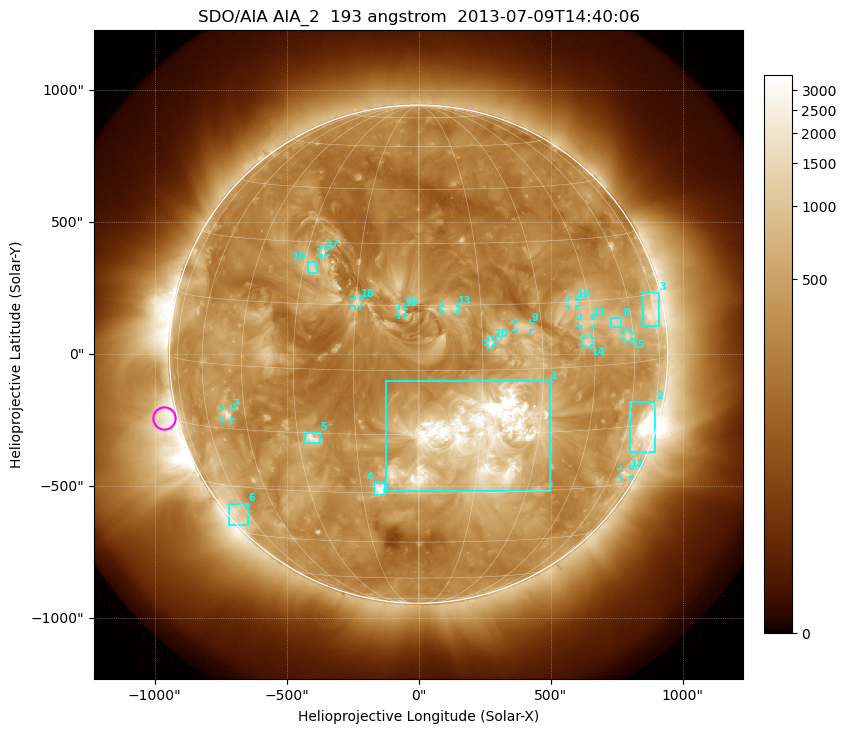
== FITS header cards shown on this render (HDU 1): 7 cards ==
TELESCOP= 'SDO/AIA'
INSTRUME= 'AIA_2'
WAVELNTH=                  193
WAVEUNIT= 'angstrom'
DATE-OBS= '2013-07-09T14:40:06.84'
CTYPE1  = 'HPLN-TAN'
CTYPE2  = 'HPLT-TAN'

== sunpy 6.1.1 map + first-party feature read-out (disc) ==
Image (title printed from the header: SDO/AIA AIA_2  193 angstrom  2013-07-09T14:40:06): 1024 x 1024 px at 2.4 arcsec/px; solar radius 944 arcsec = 393 px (full disc in frame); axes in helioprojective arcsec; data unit not stated in the header (colour bar unlabelled)
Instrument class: DISC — disc imager (sunpy class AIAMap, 193 A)
Bright regions (active regions / flare kernels): reference = the median radial profile (limb darkening/brightening removed); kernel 9 px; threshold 5 sigma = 704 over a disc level ~318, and >= 1.15x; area >= 12 px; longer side >= 9 px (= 22 arcsec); searched inside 0.97 R_sun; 21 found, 20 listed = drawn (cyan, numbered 1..; 12 of them under ~33 arcsec drawn as corner ticks so the feature stays visible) (cap 20 boxes per figure: the strongest are kept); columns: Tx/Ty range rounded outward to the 5 arcsec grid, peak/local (2 s.f.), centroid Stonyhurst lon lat
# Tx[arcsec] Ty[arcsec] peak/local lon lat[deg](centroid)
1 -125..500 -520..-100 18 +14 -16
2 800..900 -375..-180 18 +69 -16
3 850..910 105..235 5.9 +72 +11
4 -170..-125 -535..-485 8.8 -10 -29
5 -430..-375 -340..-295 6 -26 -16
6 -720..-645 -645..-565 4.7 -66 -38
7 -745..-710 -245..-205 5.9 -51 -12
8 725..770 100..140 4.1 +53 +10
9 370..425 90..120 4 +25 +10
10 -420..-385 305..350 3.7 -28 +23
11 615..655 105..135 3.7 +43 +10
12 765..800 -465..-435 4.4 +69 -27
13 90..145 160..185 3.1 +7 +14
14 625..655 30..60 4.2 +43 +6
15 780..810 55..85 4.2 +58 +6
16 570..600 180..210 3.4 +40 +15
17 -370..-350 375..400 3.6 -25 +27
18 -245..-220 180..210 3.2 -15 +16
19 -75..-55 150..175 3.8 -4 +14
20 265..285 30..55 3.4 +17 +6
Off-limb structures (1.02-1.3 R_sun): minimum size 162 px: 3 found; the strongest spans PA ~70..145 deg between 1.02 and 1.3 R_sun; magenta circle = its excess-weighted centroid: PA ~105 deg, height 1.05 R_sun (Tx ~-965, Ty ~-240 arcsec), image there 3.9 x the reference